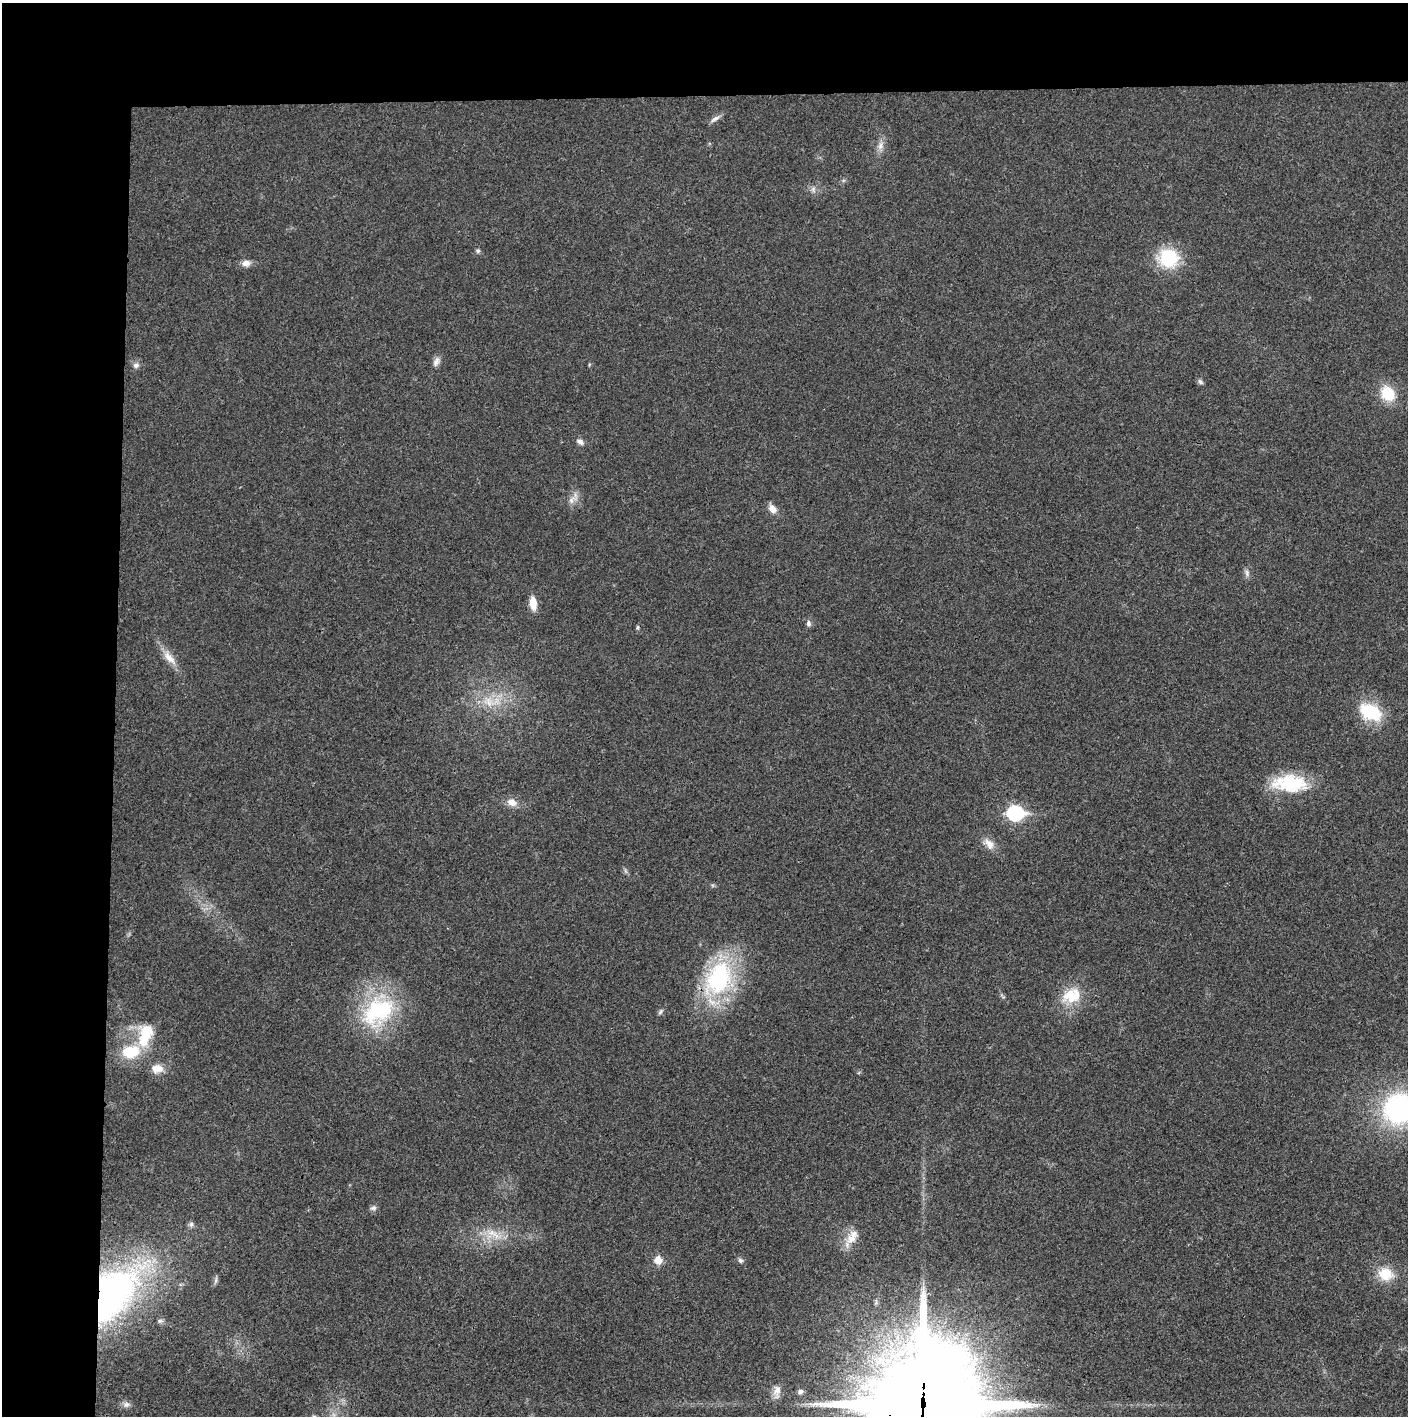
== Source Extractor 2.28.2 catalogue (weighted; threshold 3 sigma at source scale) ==
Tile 1 of 3 x 3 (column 1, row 1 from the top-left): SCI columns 4-1409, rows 2830-4243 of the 4221 x 4243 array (HDU 1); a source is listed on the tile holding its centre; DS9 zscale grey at full resolution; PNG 1410 x 1418 px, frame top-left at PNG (2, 3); no overlay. Shown black and unused: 14% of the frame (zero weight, under 3 of 4 exposures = <1% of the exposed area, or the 3 px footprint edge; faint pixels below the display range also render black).
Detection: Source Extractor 2.28.2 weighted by HDU 2 'WHT'; one run over the whole footprint, this tile lists its part. Background 0.019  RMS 0.0051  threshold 0.023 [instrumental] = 3 sigma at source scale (4.5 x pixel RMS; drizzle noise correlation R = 1.50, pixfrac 1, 0.05/0.05 arcsec/px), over >= 5 px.
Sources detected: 46; all 46 listed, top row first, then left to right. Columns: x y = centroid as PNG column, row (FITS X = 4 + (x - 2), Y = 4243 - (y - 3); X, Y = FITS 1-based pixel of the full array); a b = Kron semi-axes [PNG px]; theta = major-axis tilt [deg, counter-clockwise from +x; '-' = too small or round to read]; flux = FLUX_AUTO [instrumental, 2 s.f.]
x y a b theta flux
715 119 15 5 31 2.2
880 146 12 7 77 3.1
813 189 9 6 86 1.7
478 251 5 5 - 1
1168 258 20 18 -29 29
246 263 11 9 6 3
436 362 13 8 69 2.6
136 365 8 8 - 2
1200 382 9 5 -45 1.2
1388 394 18 14 -56 14
580 442 10 7 -37 2.1
572 500 16 8 45 3.5
772 509 11 8 -49 4
1247 573 10 6 -87 1.8
533 603 14 7 -85 6.9
808 623 8 6 90 1.5
637 627 6 4 71 0.75
169 658 22 9 -48 6.2
489 702 17 13 -30 9.8
1370 712 22 14 -27 29
1290 783 44 21 -2 29
512 802 12 9 -24 4.4
1015 813 8 7 - 99
989 844 17 11 -48 4.8
718 978 50 34 63 60
1072 995 27 19 23 15
1002 996 11 3 -41 0.83
378 1011 49 34 36 52
660 1012 9 4 49 1.1
145 1035 33 17 74 19
130 1052 16 11 8 20
157 1069 15 11 -1 5.7
1399 1109 26 24 18 110
373 1208 9 6 25 1.5
191 1224 7 6 - 1.3
493 1234 25 8 -28 7.6
852 1237 23 12 58 7.7
658 1260 9 9 - 5.1
740 1260 7 6 - 1.3
1385 1274 14 12 -14 14
109 1296 55 33 49 210
160 1321 7 5 10 1.1
777 1391 20 10 84 4.2
800 1392 7 6 - 1.7
126 1404 10 8 2 2.2
923 1404 38 36 54 12000
Overlapping masked pixels (flux is a lower limit): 2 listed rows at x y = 109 1296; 923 1404
Isophote crosses this tile's border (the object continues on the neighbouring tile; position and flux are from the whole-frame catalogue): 2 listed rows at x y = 1399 1109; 923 1404